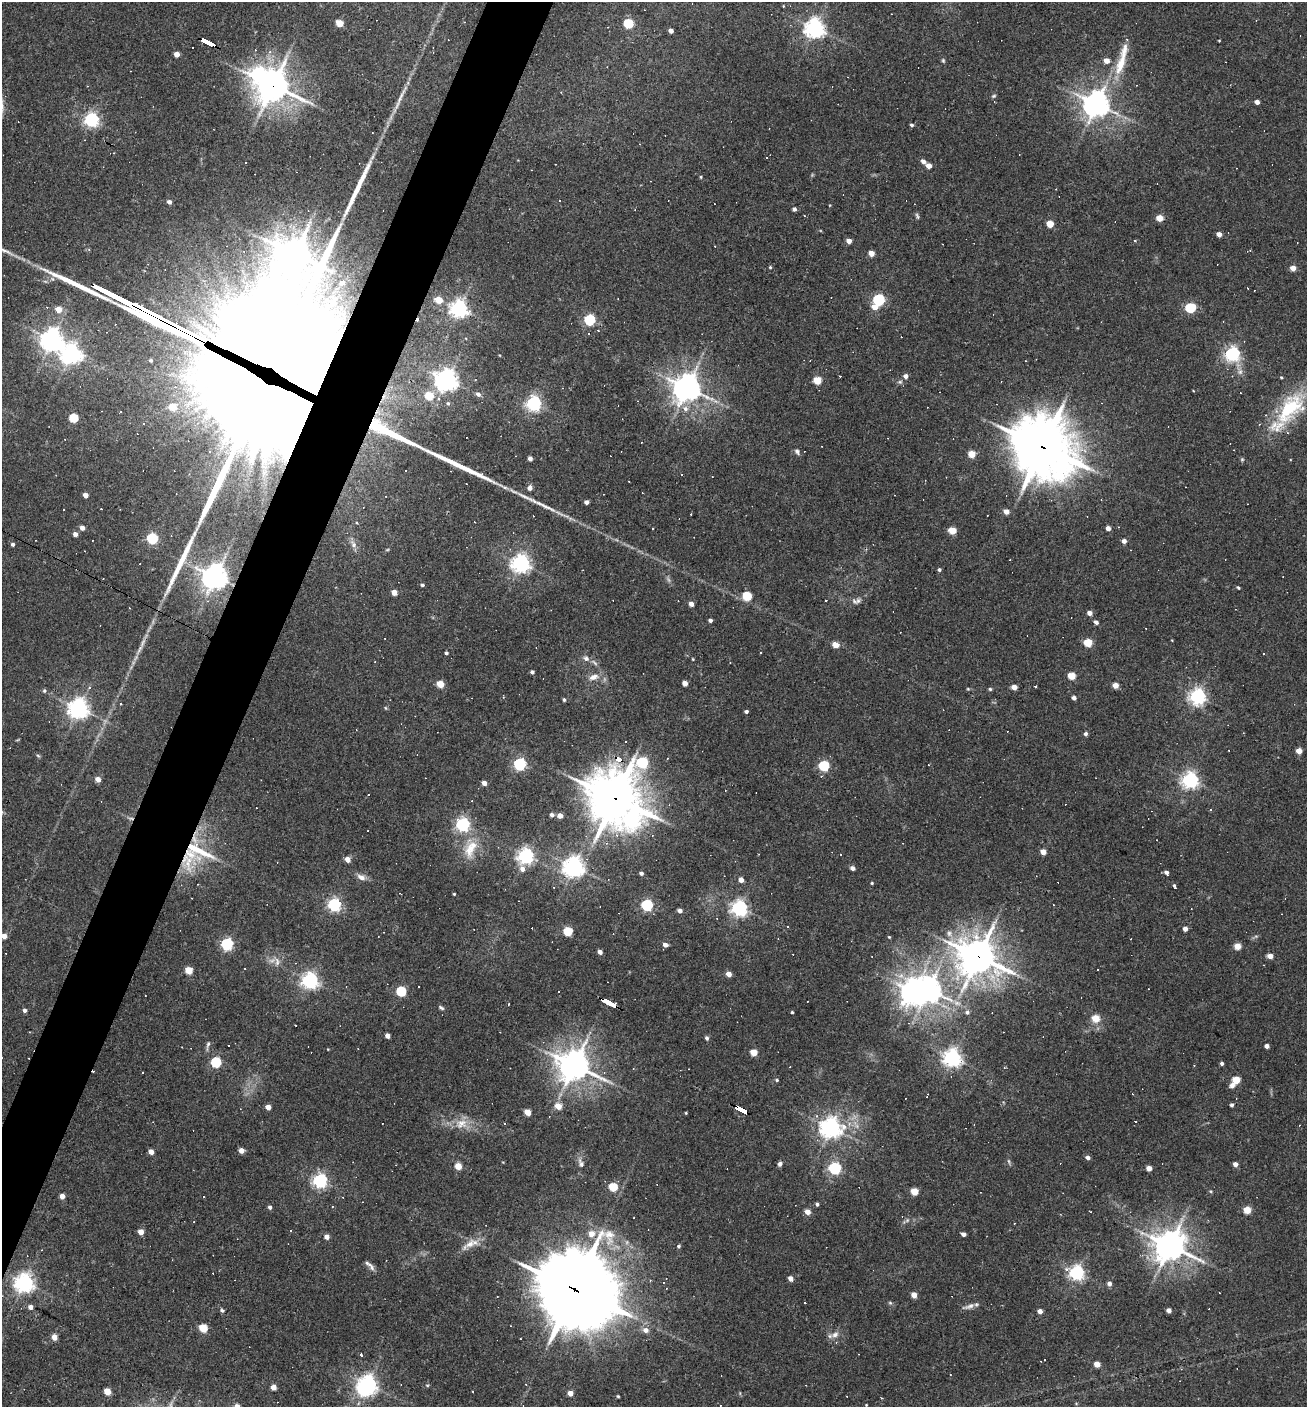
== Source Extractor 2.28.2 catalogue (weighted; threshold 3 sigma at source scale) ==
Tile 7 of 4 x 4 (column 3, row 2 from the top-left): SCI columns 2882-4186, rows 2809-4213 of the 5628 x 5617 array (HDU 1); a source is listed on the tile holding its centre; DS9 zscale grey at full resolution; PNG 1309 x 1409 px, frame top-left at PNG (2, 2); no overlay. Shown black and unused: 4% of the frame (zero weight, under 3 of 4 exposures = <1% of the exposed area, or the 3 px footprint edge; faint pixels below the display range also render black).
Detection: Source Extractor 2.28.2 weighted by HDU 2 'WHT'; one run over the whole footprint, this tile lists its part. Background 0.0388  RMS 0.0052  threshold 0.0232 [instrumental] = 3 sigma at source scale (4.5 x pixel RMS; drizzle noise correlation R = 1.50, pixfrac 1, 0.05/0.05 arcsec/px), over >= 5 px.
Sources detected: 383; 2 too faint to see at this stretch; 3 inside a brighter object's white glare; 97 cosmic-ray / hot-pixel residue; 9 long thin detections or spike segments (spike, bleed or trail) — not listed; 5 inside a brighter listed object's ellipse — not listed separately; the other 267 listed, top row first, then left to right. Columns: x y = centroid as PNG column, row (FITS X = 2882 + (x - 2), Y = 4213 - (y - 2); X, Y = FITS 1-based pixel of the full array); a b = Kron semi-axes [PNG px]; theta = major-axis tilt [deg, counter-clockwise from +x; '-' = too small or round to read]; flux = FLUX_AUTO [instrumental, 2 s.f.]
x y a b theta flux
339 23 5 4 - 11
628 23 5 5 - 34
815 28 7 6 - 300
671 31 4 4 - 2.9
1219 40 4 2 - 0.36
207 41 12 3 -27 86
193 47 2 2 - 0.47
177 54 4 4 - 4.4
943 61 6 4 -70 0.74
1106 61 5 5 - 4.6
1121 64 38 11 72 15
408 83 6 5 - 1.2
273 85 11 11 - 890
994 96 6 5 - 0.73
1257 102 4 4 - 2.9
1096 104 9 8 - 580
91 120 6 6 - 140
911 125 4 3 - 0.97
766 158 3 3 - 0.77
923 161 5 4 - 2.3
245 163 3 2 - 0.43
929 166 5 4 - 4.9
701 177 4 3 - 0.5
169 202 5 4 - 1.9
794 209 4 4 - 1.6
804 216 3 2 - 0.39
917 216 10 3 -74 0.89
1160 218 5 4 - 8.9
1050 224 5 4 - 10
1219 234 4 4 - 3.7
849 241 4 4 - 3.3
89 250 4 4 - 0.65
871 253 5 4 - 5.2
295 254 11 10 - 1000
770 267 4 4 - 0.53
1293 268 4 4 - 5
342 283 6 6 - 2.6
1248 288 3 3 - 1.3
438 300 5 5 - 8.8
879 300 6 5 - 60
47 307 4 3 - 0.46
875 307 6 5 - 5.4
1190 308 6 5 - 36
59 309 5 5 - 6.8
459 309 6 6 - 230
590 320 5 5 - 57
466 338 5 3 - 0.49
52 340 7 7 - 420
71 354 7 7 - 290
1233 354 6 6 - 140
151 360 6 5 - 1
1240 372 8 7 - 2.1
906 376 5 5 - 2.1
1281 377 4 3 - 0.51
447 380 7 7 - 390
817 380 5 5 - 16
900 382 6 5 - 0.96
687 388 9 8 - 710
262 393 67 39 -32 9700
478 394 7 6 - 2.3
429 396 5 5 - 16
448 403 6 6 - 1.2
534 404 6 6 - 130
172 407 5 5 - 11
1290 408 50 26 50 39
685 409 8 7 - 2.7
74 418 5 5 - 25
144 424 4 4 - 0.62
1043 447 24 20 -42 2300
797 452 9 6 -56 1.4
972 454 5 5 - 10
530 458 4 4 - 2.1
1242 459 5 5 - 0.7
682 474 3 3 - 0.93
504 487 11 5 -28 2.5
530 488 5 4 - 2.8
85 495 4 4 - 4.3
586 502 4 4 - 1.9
101 509 3 2 - 0.43
64 510 3 3 - 1
1006 511 5 4 - 3.7
691 514 2 2 - 0.47
474 522 3 2 - 0.31
82 528 4 4 - 2.9
1108 528 4 4 - 3.3
952 530 5 4 - 13
75 534 4 4 - 2.6
152 538 5 5 - 56
1124 541 4 4 - 2.3
13 544 4 4 - 1.2
353 544 10 7 -64 2.6
387 550 6 3 19 0.51
521 563 7 6 - 260
939 570 4 4 - 1
215 577 8 8 - 580
422 585 4 3 - 1
1238 588 4 3 - 0.77
394 592 4 4 - 5.9
747 596 5 5 - 21
858 601 9 6 46 1.7
691 604 4 4 - 3.3
1090 613 4 4 - 3
710 620 4 3 - 1.5
1096 622 4 4 - 1.9
1088 643 5 5 - 17
836 644 5 4 - 8.7
446 653 4 3 - 0.96
1263 653 3 2 - 0.41
586 658 8 7 - 2
693 659 3 3 - 0.43
595 663 11 4 -41 1.4
532 672 4 3 - 1.2
1072 676 5 4 - 13
593 677 14 8 16 4.1
685 683 4 4 - 4.3
440 684 5 4 - 13
1115 685 4 4 - 5.8
1014 687 4 4 - 5.1
1035 687 3 2 - 0.54
968 689 4 3 - 0.47
990 689 5 4 - 0.79
44 691 5 4 - 0.81
1198 696 6 6 - 180
1074 698 4 4 - 2
564 700 4 3 - 0.9
121 704 3 3 - 0.51
386 708 6 3 -70 0.55
78 709 7 7 - 330
746 711 4 3 - 1.3
1086 734 4 4 - 1.5
1299 751 4 4 - 6
38 756 6 3 -20 0.65
619 759 6 4 -28 40
642 762 7 6 - 53
520 764 5 5 - 88
824 766 5 5 - 45
98 779 4 4 - 4.8
1190 780 6 6 - 190
484 783 4 4 - 4.1
615 798 23 19 -49 1700
552 815 4 4 - 1.8
560 816 4 4 - 4.5
463 824 6 5 - 120
617 835 6 5 - 1.7
470 849 29 15 67 13
198 850 46 17 -32 26
1043 852 4 4 - 5.4
526 856 6 6 - 180
348 859 4 4 - 5.2
574 867 7 7 - 350
852 868 5 4 - 1.6
522 869 8 6 -67 3
1166 872 5 4 - 1.7
641 873 4 4 - 1.3
361 877 13 7 -23 2.9
741 880 4 4 - 3.4
872 883 3 3 - 0.53
1175 887 4 3 - 3.9
454 894 3 3 - 0.5
334 905 6 5 - 110
647 905 5 5 - 66
739 908 6 6 - 190
680 911 4 4 - 2.4
787 927 3 3 - 1.2
1185 929 4 4 - 3.2
568 931 5 5 - 27
4 936 4 4 - 4.3
1256 936 6 4 18 0.84
889 937 4 4 - 0.53
227 944 5 5 - 77
665 945 5 4 - 2.8
1237 946 5 4 - 8.9
600 952 4 4 - 2.9
1270 956 5 4 - 4.5
978 957 15 13 -17 970
277 961 13 6 -84 2.6
1098 969 2 2 - 0.48
189 970 5 4 - 14
729 974 4 4 - 4.9
310 980 6 6 - 190
928 989 9 8 - 560
401 991 5 5 - 40
609 1002 13 3 -27 140
957 1003 11 6 -15 3
441 1008 8 4 -36 0.97
24 1010 4 4 - 1.7
792 1012 3 3 - 0.61
967 1012 6 6 - 1.5
1096 1018 5 5 - 13
295 1025 3 2 - 0.49
387 1036 4 4 - 3.5
707 1038 6 5 - 1
208 1045 15 4 77 1.4
1267 1046 4 4 - 2.5
754 1052 5 4 - 11
952 1058 7 6 - 240
216 1062 5 5 - 44
1222 1063 4 4 - 1.3
574 1065 11 10 - 880
1194 1066 3 2 - 0.43
777 1080 5 4 - 0.7
1236 1080 5 5 - 12
1232 1085 7 6 - 2
1232 1105 3 3 - 1.2
558 1106 5 5 - 7.7
268 1107 4 4 - 4.4
740 1109 13 4 -29 120
527 1112 5 4 - 8.7
686 1113 3 3 - 0.44
461 1124 18 14 16 7.9
505 1124 3 3 - 1.6
831 1128 7 7 - 340
241 1151 4 4 - 4.3
151 1152 4 4 - 4.8
1088 1157 4 4 - 2
1009 1161 8 4 -81 0.9
581 1163 14 7 -68 2.5
780 1164 6 5 - 1.5
1235 1164 4 4 - 2.9
458 1166 5 4 - 10
835 1168 5 5 - 80
1149 1168 4 4 - 4.4
320 1181 6 5 - 140
613 1187 5 5 - 23
1211 1191 5 3 - 0.55
914 1192 5 5 - 12
62 1196 4 4 - 4.5
204 1197 3 3 - 0.83
817 1204 4 3 - 1.2
270 1207 4 4 - 1.4
1247 1210 5 4 - 12
1090 1211 3 2 - 0.29
807 1212 5 4 - 5.1
634 1217 3 2 - 0.38
141 1232 4 4 - 5.4
591 1234 6 6 - 5.6
963 1234 4 4 - 2.3
327 1237 4 4 - 3.4
470 1244 19 10 38 5.8
679 1246 4 4 - 0.9
1170 1246 11 10 - 850
371 1267 13 6 -59 2
1077 1273 6 6 - 160
790 1278 5 4 - 3.4
24 1283 7 6 - 270
1109 1283 4 4 - 2.4
575 1289 29 24 -36 5100
914 1295 4 4 - 5.7
805 1303 2 2 - 0.49
890 1303 5 5 - 0.73
30 1307 4 4 - 2.9
222 1310 6 4 -49 0.97
1169 1310 4 4 - 3.2
1040 1311 4 4 - 3.3
203 1328 5 5 - 19
645 1330 6 6 - 3.3
835 1335 12 7 22 3
54 1337 4 4 - 5.9
361 1355 3 3 - 11
1097 1364 4 4 - 6.5
368 1384 7 6 - 240
427 1385 5 3 - 0.5
273 1387 4 4 - 5.1
107 1391 5 4 - 12
570 1393 4 4 - 4.5
618 1396 3 3 - 0.57
866 1405 3 2 - 0.37
Overlapping masked pixels (flux is a lower limit): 13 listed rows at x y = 207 41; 273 85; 262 393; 1043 447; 215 577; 619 759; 615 798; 198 850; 978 957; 609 1002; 740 1109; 1170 1246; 575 1289
Isophote crosses this tile's border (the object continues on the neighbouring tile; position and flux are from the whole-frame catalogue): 1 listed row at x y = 4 936